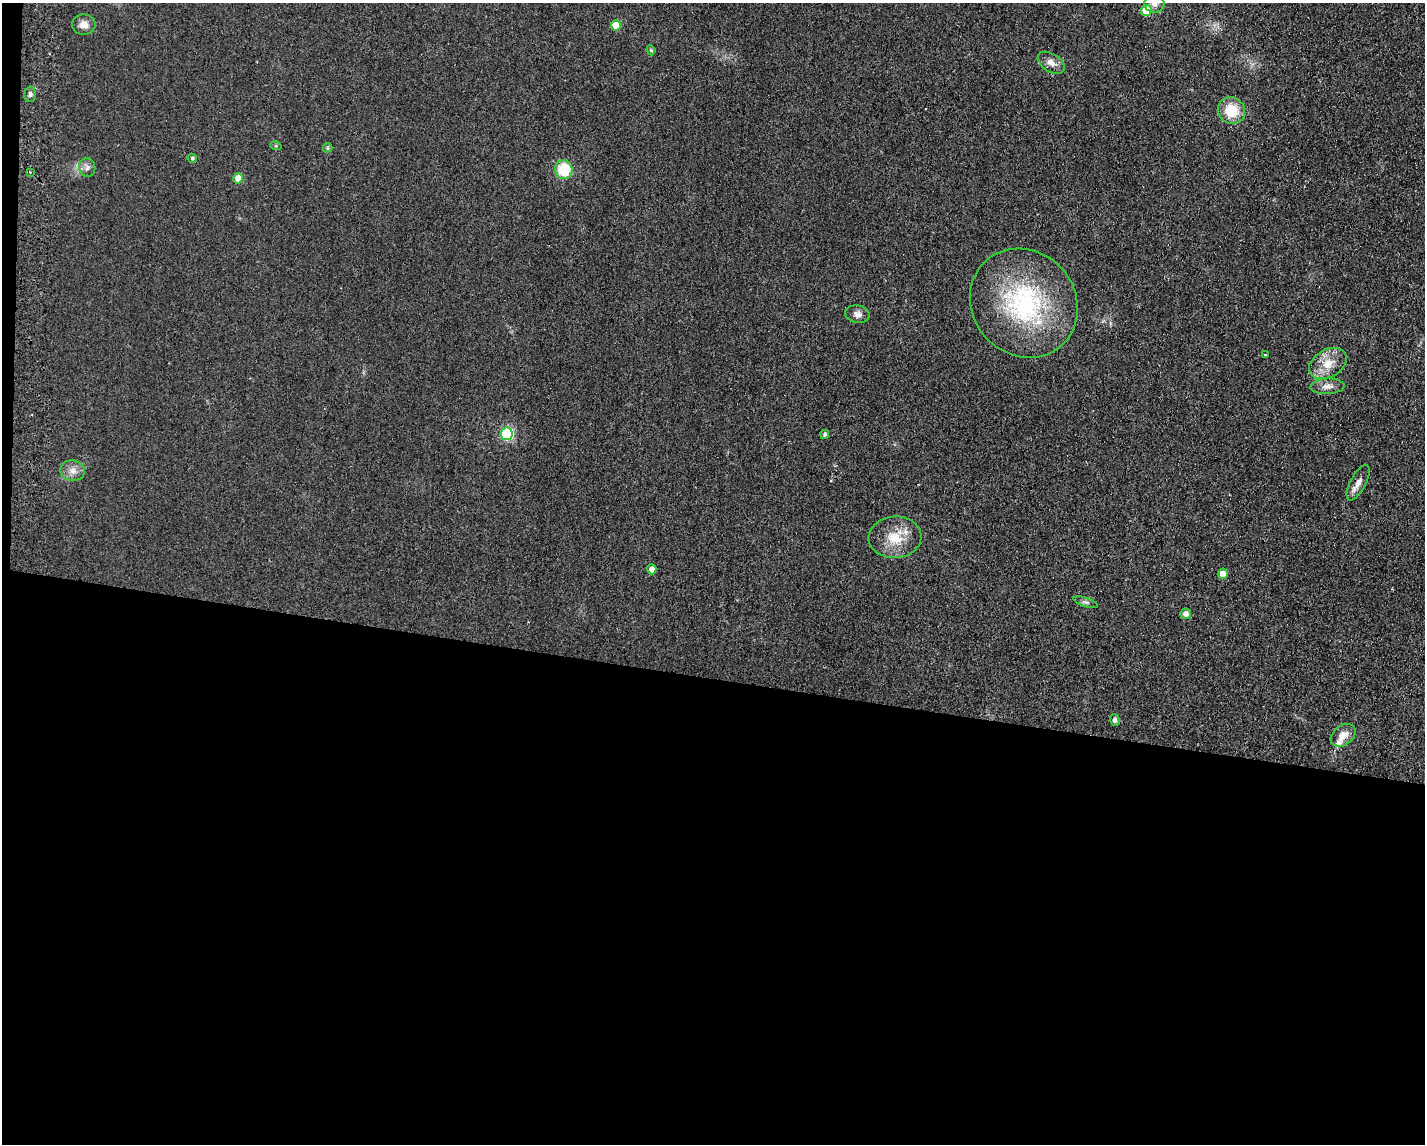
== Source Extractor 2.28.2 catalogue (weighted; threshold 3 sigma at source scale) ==
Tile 10 of 3 x 4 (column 1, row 4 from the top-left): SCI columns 2591-4013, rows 47-1188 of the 7006 x 4818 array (HDU 1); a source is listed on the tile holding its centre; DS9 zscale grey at full resolution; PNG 1427 x 1146 px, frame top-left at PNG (2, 3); each listed source drawn as its Kron ellipse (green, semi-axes under 4 px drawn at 4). Shown black and unused: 41% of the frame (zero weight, under 2 of 3 exposures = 3% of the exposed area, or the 3 px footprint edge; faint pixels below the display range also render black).
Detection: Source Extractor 2.28.2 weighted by HDU 2 'WHT'; one run over the whole footprint, this tile lists its part. Background 0.0455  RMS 0.0084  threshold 0.0379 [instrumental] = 3 sigma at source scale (4.5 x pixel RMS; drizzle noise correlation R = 1.50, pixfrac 1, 0.05/0.05 arcsec/px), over >= 5 px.
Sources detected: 32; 1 inside a brighter listed object's ellipse — not listed separately; the other 31 listed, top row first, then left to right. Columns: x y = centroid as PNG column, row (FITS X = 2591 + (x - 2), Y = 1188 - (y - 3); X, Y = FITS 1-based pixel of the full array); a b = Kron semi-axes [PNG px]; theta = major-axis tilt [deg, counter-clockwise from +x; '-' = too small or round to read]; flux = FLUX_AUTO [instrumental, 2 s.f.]
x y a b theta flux
1154 4 10 9 - 4.5
1146 11 5 5 - 30
84 24 12 10 0 6.2
616 25 5 5 - 21
651 50 5 4 - 0.99
1051 63 15 9 -32 6.2
30 94 7 6 - 2.2
1231 111 14 13 - 24
276 146 6 3 -18 0.96
328 148 5 4 - 1.3
192 158 5 4 - 1.3
87 167 9 8 - 3.5
564 170 9 9 - 27
30 172 3 3 - 0.66
238 178 5 4 - 14
1024 303 57 51 -49 130
857 314 12 9 -9 4.5
1265 355 3 3 - 1.9
1328 364 20 13 30 15
1327 386 17 7 3 5.9
507 434 6 6 - 100
825 434 5 4 - 1.8
73 471 12 10 -12 6.3
1358 483 19 7 62 6.6
895 537 26 21 4 22
652 569 5 4 - 4.9
1223 574 5 5 - 9
1086 602 13 4 -18 2.3
1185 614 5 5 - 5.3
1115 720 6 5 - 2.9
1343 735 14 9 37 8.4
Overlapping masked pixels (flux is a lower limit): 1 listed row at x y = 616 25
Isophote crosses this tile's border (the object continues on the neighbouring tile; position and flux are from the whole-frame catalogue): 1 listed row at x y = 1154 4